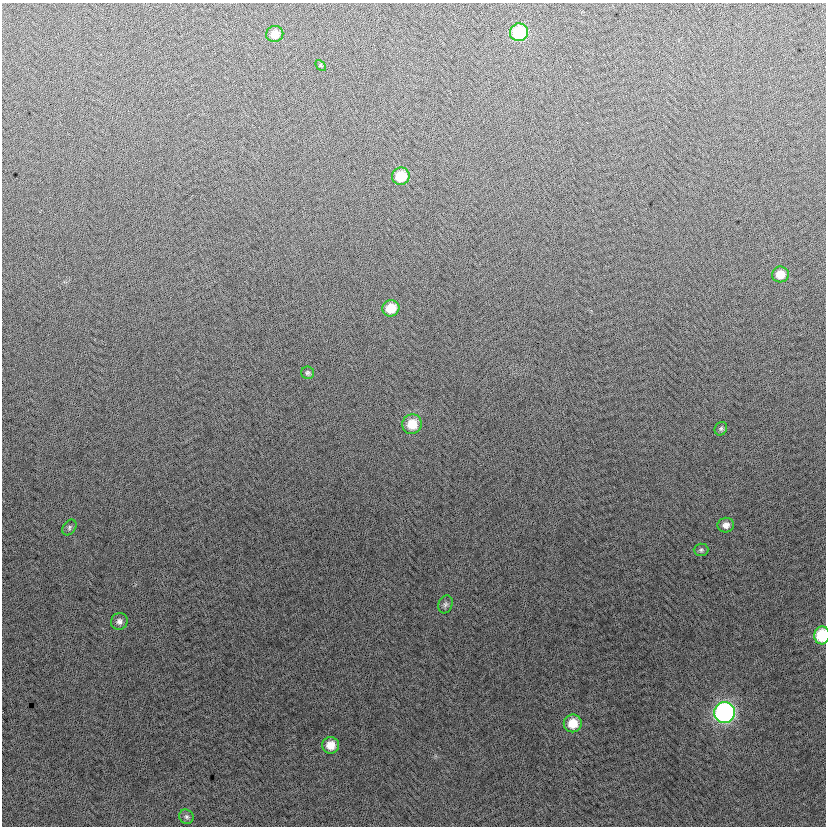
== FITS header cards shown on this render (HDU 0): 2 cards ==
NAXIS1  =                  824
NAXIS2  =                  824

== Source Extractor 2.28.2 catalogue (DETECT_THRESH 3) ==
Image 824 x 824 px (HDU 0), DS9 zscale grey, 1 PNG px = 1 image px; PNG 828 x 828 px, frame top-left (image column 1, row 824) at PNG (2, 3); each listed source drawn as its Kron ellipse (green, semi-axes under 4 px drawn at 4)
Background -0.779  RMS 13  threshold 38.6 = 3 sigma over >= 5 px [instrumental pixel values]
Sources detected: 19; all 19 listed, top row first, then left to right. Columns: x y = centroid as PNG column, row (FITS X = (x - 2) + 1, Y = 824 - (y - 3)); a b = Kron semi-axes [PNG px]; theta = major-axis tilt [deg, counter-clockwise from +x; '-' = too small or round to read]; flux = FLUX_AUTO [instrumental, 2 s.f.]
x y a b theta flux
519 32 9 9 - 57000
275 34 8 8 - 11000
321 65 6 4 -45 1200
401 176 9 8 - 25000
780 274 8 8 - 12000
391 308 8 8 - 19000
308 373 6 6 - 1900
412 424 10 9 - 18000
721 429 7 6 - 1800
726 525 8 7 - 4800
69 527 8 6 55 2100
701 550 7 6 - 1900
445 604 9 7 69 2700
119 621 8 8 - 3900
822 635 9 7 85 39000
725 713 10 10 - 260000
573 723 9 9 - 19000
331 745 8 8 - 12000
186 817 7 7 - 2300
At the frame edge (FLAGS 8, measured only in part): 1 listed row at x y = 822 635